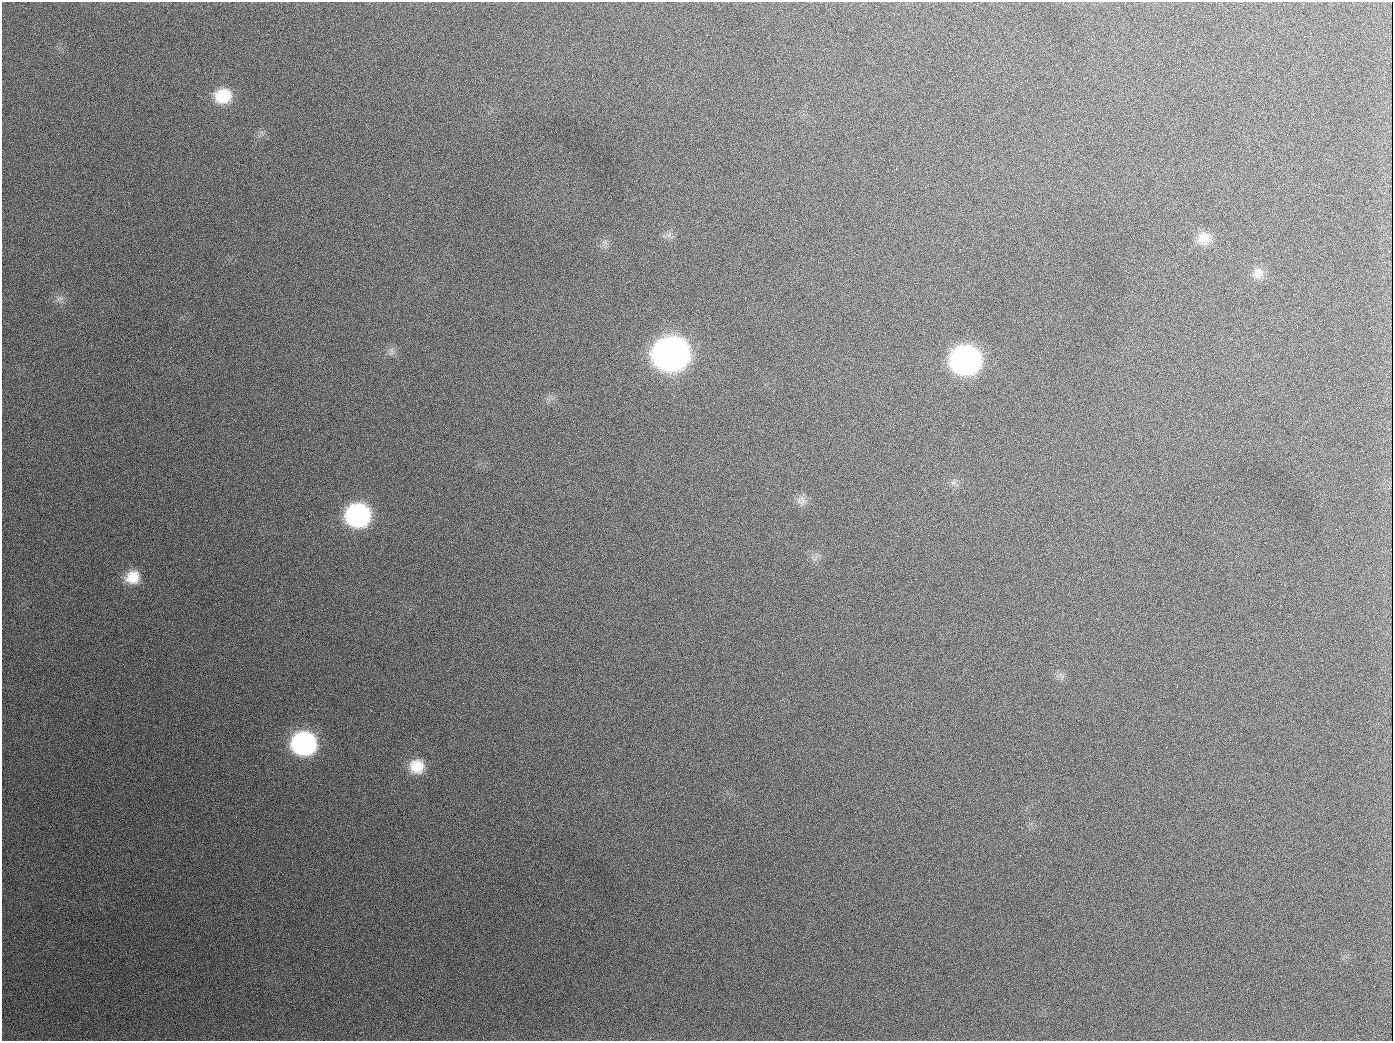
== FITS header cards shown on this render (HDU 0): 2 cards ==
NAXIS1  =                 1391
NAXIS2  =                 1039

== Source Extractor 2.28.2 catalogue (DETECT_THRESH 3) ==
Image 1391 x 1039 px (HDU 0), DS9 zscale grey, 1 PNG px = 1 image px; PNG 1395 x 1043 px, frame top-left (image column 1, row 1039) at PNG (2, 2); no overlay
Background 1780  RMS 76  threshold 229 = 3 sigma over >= 5 px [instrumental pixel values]
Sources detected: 15; all 15 listed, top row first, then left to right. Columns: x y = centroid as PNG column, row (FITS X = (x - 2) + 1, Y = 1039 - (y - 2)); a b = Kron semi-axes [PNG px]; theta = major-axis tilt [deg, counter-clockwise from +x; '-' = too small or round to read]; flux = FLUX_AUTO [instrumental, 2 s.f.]
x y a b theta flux
223 96 18 15 15 1.6e+05
189 126 3 2 - 7.0e+03
1204 238 17 16 - 7.3e+04
1258 273 15 15 - 5.1e+04
60 298 10 6 9 2.0e+04
671 354 20 18 5 4.8e+06
966 360 19 17 -4 2.1e+06
654 407 2 2 - 3.6e+03
953 483 7 5 0 1.4e+04
802 500 15 8 -85 3.1e+04
358 515 18 17 - 8.6e+05
133 577 17 15 26 1.0e+05
304 743 19 17 -3 8.8e+05
417 766 17 17 - 1.1e+05
944 1026 3 2 - 5.8e+03